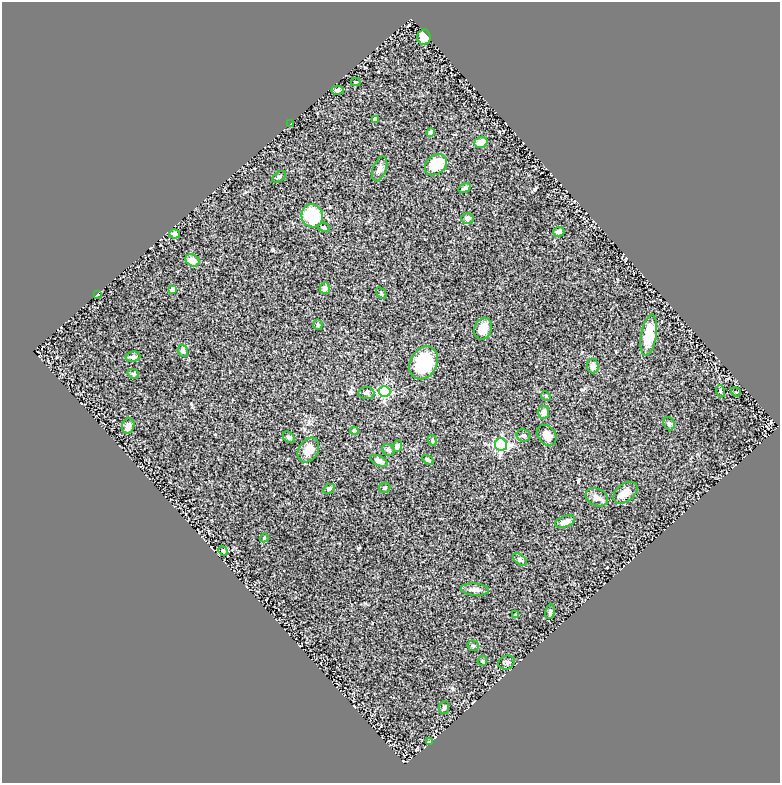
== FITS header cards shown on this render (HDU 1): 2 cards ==
NAXIS1  =                  778
NAXIS2  =                  781

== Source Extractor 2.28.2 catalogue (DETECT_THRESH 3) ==
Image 778 x 781 px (HDU 1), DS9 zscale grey, 1 PNG px = 1 image px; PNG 782 x 785 px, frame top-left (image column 1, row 781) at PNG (2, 2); each listed source drawn as its Kron ellipse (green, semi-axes under 4 px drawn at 4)
Background 0.708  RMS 0.041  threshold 0.123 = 3 sigma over >= 5 px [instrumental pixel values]
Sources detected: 64; all 64 listed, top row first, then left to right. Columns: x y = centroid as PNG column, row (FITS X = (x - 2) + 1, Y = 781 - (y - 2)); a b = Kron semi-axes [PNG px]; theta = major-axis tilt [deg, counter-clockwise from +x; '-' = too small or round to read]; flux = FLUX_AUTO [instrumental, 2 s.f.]
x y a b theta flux
424 37 7 7 - 48
356 82 5 4 - 2.5
337 90 6 4 2 7.2
375 119 4 4 - 13
291 124 3 3 - 2.4
430 132 4 4 - 6.8
481 142 6 5 - 30
436 165 12 9 39 69
379 169 13 7 70 11
279 177 8 4 34 5.3
465 188 7 4 32 6.4
312 216 11 10 - 120
467 218 6 5 - 12
324 227 6 4 -8 3.7
559 232 5 5 - 12
175 234 5 4 - 8.9
192 260 7 6 - 21
325 288 5 5 - 12
173 290 4 4 - 26
381 293 6 3 -55 3.4
98 294 3 3 - 2.3
318 325 5 4 - 4
483 329 11 8 71 28
649 335 21 7 80 75
183 351 6 5 - 9.7
133 357 7 5 9 6
424 363 17 13 62 130
593 366 7 6 - 14
133 374 6 4 -19 3.5
720 391 6 4 -72 3.7
385 392 6 5 - 290
736 392 5 4 - 2.4
366 393 8 6 4 6.1
546 396 5 4 - 3
544 412 6 5 - 16
669 424 7 5 -69 5.4
128 426 8 6 75 16
354 431 4 4 - 9.1
524 435 7 6 - 7.4
547 435 11 8 -51 20
289 437 7 5 -43 5.3
432 440 5 3 - 2.5
501 445 6 6 - 400
397 446 6 4 71 17
308 450 13 9 58 32
388 450 6 5 - 5.2
428 460 6 4 -31 4.9
379 461 9 4 -26 11
385 488 6 5 - 4
329 489 6 4 29 4.3
625 493 13 9 37 25
597 497 11 8 -24 13
565 522 10 5 20 15
264 538 4 3 - 2.5
223 551 5 4 - 3.2
520 560 8 5 -38 6.1
475 590 14 6 -4 13
550 612 7 5 80 5.6
515 615 3 3 - 2.6
473 646 6 5 - 4.7
482 661 5 4 - 3.5
507 662 8 6 26 6.4
444 708 6 5 - 4.7
430 741 4 2 - 2.4